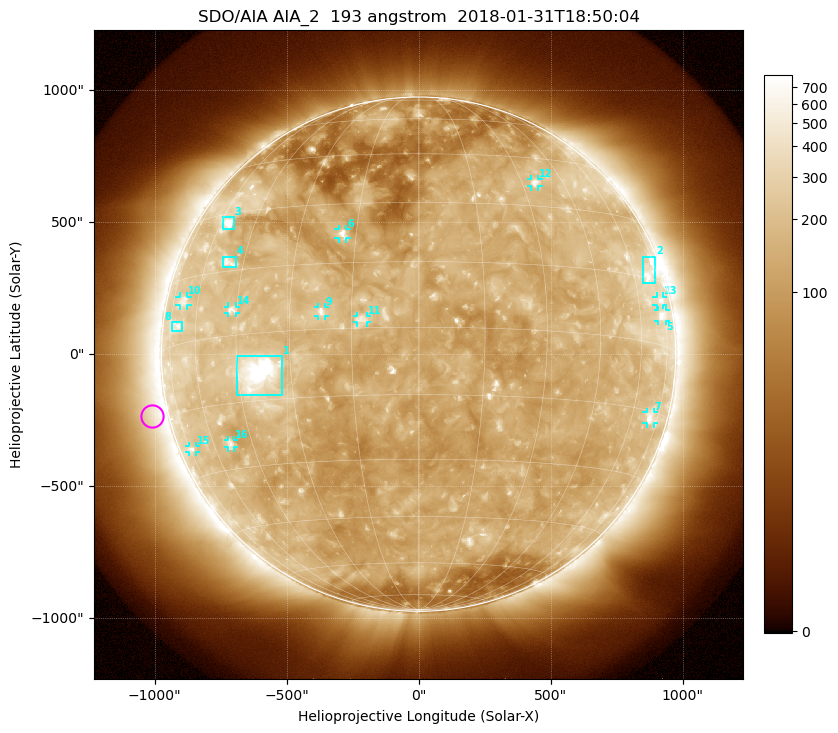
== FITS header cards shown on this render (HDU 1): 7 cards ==
TELESCOP= 'SDO/AIA'
INSTRUME= 'AIA_2'
WAVELNTH=                  193
WAVEUNIT= 'angstrom'
DATE-OBS= '2018-01-31T18:50:04.84'
CTYPE1  = 'HPLN-TAN'
CTYPE2  = 'HPLT-TAN'

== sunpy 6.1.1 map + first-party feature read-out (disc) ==
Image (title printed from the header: SDO/AIA AIA_2  193 angstrom  2018-01-31T18:50:04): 1024 x 1024 px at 2.4 arcsec/px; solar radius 974 arcsec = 406 px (full disc in frame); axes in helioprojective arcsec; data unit not stated in the header (colour bar unlabelled)
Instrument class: DISC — disc imager (sunpy class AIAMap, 193 A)
Bright regions (active regions / flare kernels): reference = the median radial profile (limb darkening/brightening removed); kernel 9 px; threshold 5 sigma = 255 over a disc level ~137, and >= 1.15x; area >= 12 px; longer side >= 10 px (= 24 arcsec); searched inside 0.97 R_sun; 16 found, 16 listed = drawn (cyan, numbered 1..; 11 of them under ~33 arcsec drawn as corner ticks so the feature stays visible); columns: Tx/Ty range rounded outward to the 5 arcsec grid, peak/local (2 s.f.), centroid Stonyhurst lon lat
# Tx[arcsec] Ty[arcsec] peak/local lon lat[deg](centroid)
1 -690..-515 -155..-5 21 -39 -9
2 850..900 265..370 4.9 +69 +16
3 -745..-700 475..520 6.4 -56 +27
4 -745..-690 330..370 3.7 -50 +17
5 905..935 125..165 4.1 +72 +7
6 -305..-270 440..475 6.1 -18 +22
7 865..890 -265..-220 3.7 +70 -16
8 -935..-895 85..120 3.1 -70 +4
9 -385..-355 145..180 5.1 -22 +4
10 -905..-875 185..220 3 -68 +10
11 -235..-195 120..145 3.9 -13 +2
12 425..455 635..665 4.4 +34 +37
13 900..930 185..220 3.6 +72 +10
14 -725..-690 155..180 4.2 -47 +6
15 -870..-845 -370..-345 3.3 -73 -23
16 -725..-700 -355..-325 3.6 -53 -24
Off-limb structures (1.02-1.3 R_sun): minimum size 162 px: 4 found; the strongest spans PA ~60..140 deg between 1.02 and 1.3 R_sun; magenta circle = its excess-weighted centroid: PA ~105 deg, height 1.06 R_sun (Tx ~-1010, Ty ~-235 arcsec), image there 1.9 x the reference